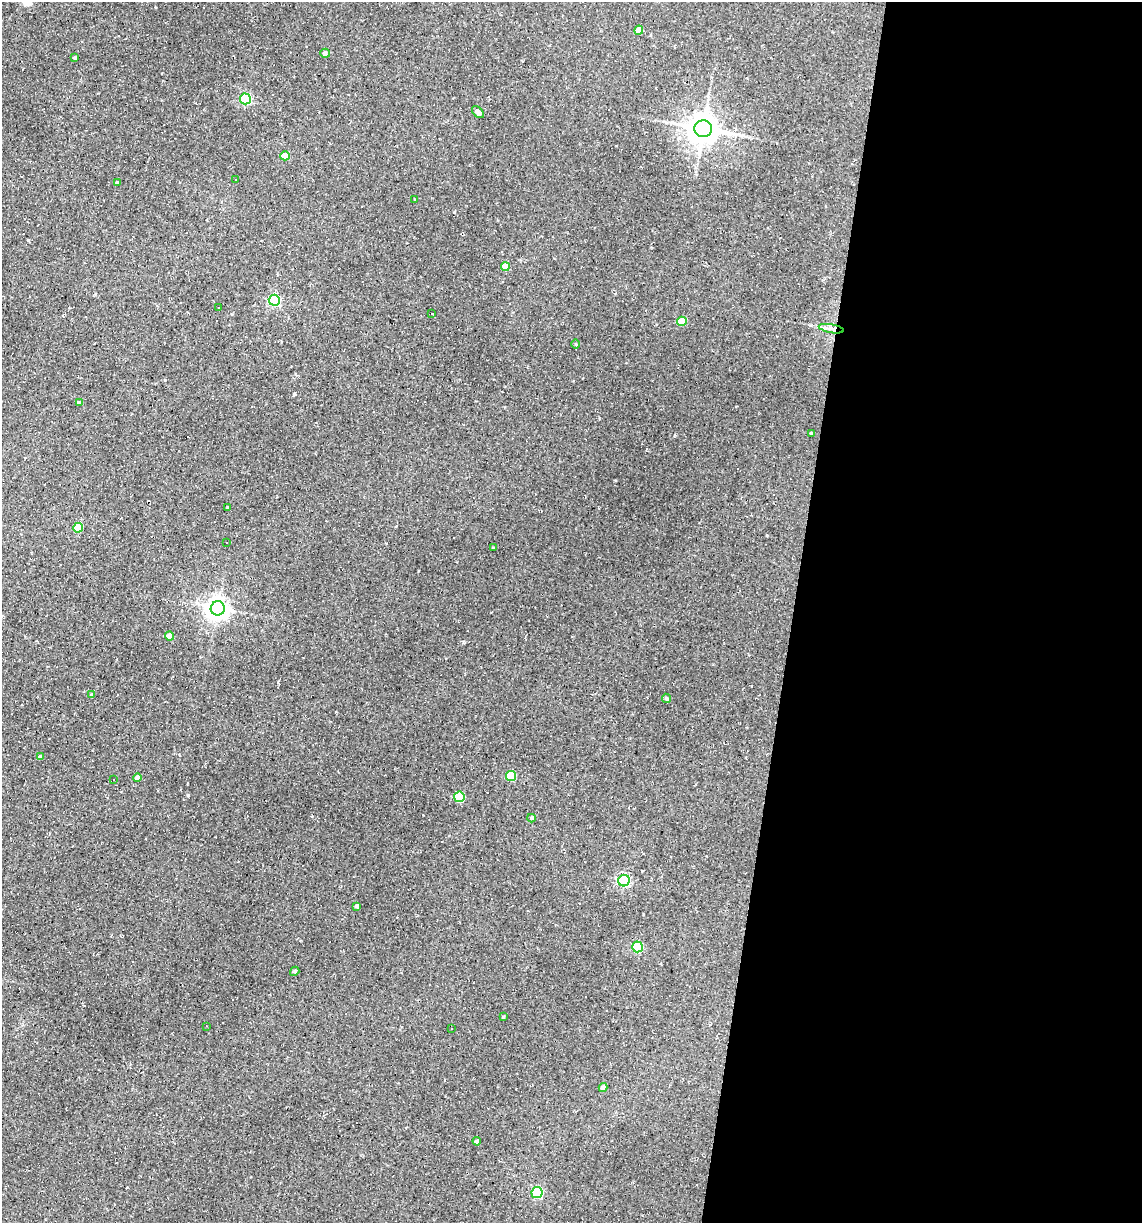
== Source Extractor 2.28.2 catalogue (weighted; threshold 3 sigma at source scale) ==
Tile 12 of 4 x 4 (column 4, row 3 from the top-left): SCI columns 3652-4791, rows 1222-2442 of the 4904 x 4884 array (HDU 1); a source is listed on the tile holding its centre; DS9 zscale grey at full resolution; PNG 1144 x 1225 px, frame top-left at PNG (2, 2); each listed source drawn as its Kron ellipse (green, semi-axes under 4 px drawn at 4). Shown black and unused: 31% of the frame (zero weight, under 2 of 3 exposures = <1% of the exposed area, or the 3 px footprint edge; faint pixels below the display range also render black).
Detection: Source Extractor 2.28.2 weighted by HDU 2 'WHT'; one run over the whole footprint, this tile lists its part. Background 0.184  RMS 0.013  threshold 0.0603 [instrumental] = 3 sigma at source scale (4.5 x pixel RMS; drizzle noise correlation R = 1.50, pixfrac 1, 0.05/0.05 arcsec/px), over >= 5 px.
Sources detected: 55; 12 cosmic-ray / hot-pixel residue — neither listed nor drawn; the other 43 listed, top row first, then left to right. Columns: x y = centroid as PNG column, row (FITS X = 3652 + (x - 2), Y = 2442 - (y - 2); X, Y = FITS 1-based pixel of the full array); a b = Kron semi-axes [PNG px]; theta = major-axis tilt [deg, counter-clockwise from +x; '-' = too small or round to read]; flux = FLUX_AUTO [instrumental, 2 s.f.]
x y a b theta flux
639 30 4 4 - 16
325 53 4 4 - 5.8
75 58 3 3 - 1.5
245 99 5 5 - 130
478 112 7 4 -44 7.4
703 129 9 8 - 2200
285 156 5 4 - 29
235 180 2 2 - 1
117 183 4 4 - 2.9
415 200 4 3 - 1.2
505 267 4 4 - 24
274 300 5 5 - 150
218 308 3 2 - 1
431 313 3 3 - 1.8
682 321 5 4 - 30
831 329 13 4 -10 5.4
576 344 4 3 - 1.2
80 403 4 4 - 7
811 433 3 3 - 1.8
228 508 3 3 - 2.2
78 528 5 5 - 42
227 543 3 2 - 1.1
493 548 4 2 - 0.94
218 608 7 7 - 920
169 636 4 4 - 8.9
92 695 4 3 - 2.1
666 698 5 4 - 2.7
40 757 4 4 - 2.7
511 776 5 5 - 61
138 778 4 4 - 9
113 780 3 2 - 1.6
459 797 5 5 - 66
531 818 4 3 - 2.3
624 881 6 5 - 170
357 906 3 3 - 2.6
638 947 5 5 - 93
295 971 5 4 - 2.2
503 1017 3 3 - 1.1
207 1026 3 2 - 0.75
452 1029 2 2 - 1
603 1087 4 4 - 10
477 1141 4 4 - 2.1
537 1193 5 5 - 110
Overlapping masked pixels (flux is a lower limit): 1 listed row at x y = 831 329
Unlisted compact peaks at least as high as the median listed source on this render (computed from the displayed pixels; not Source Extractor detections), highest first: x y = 188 795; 294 394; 454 212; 28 240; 463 642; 615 480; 767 535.